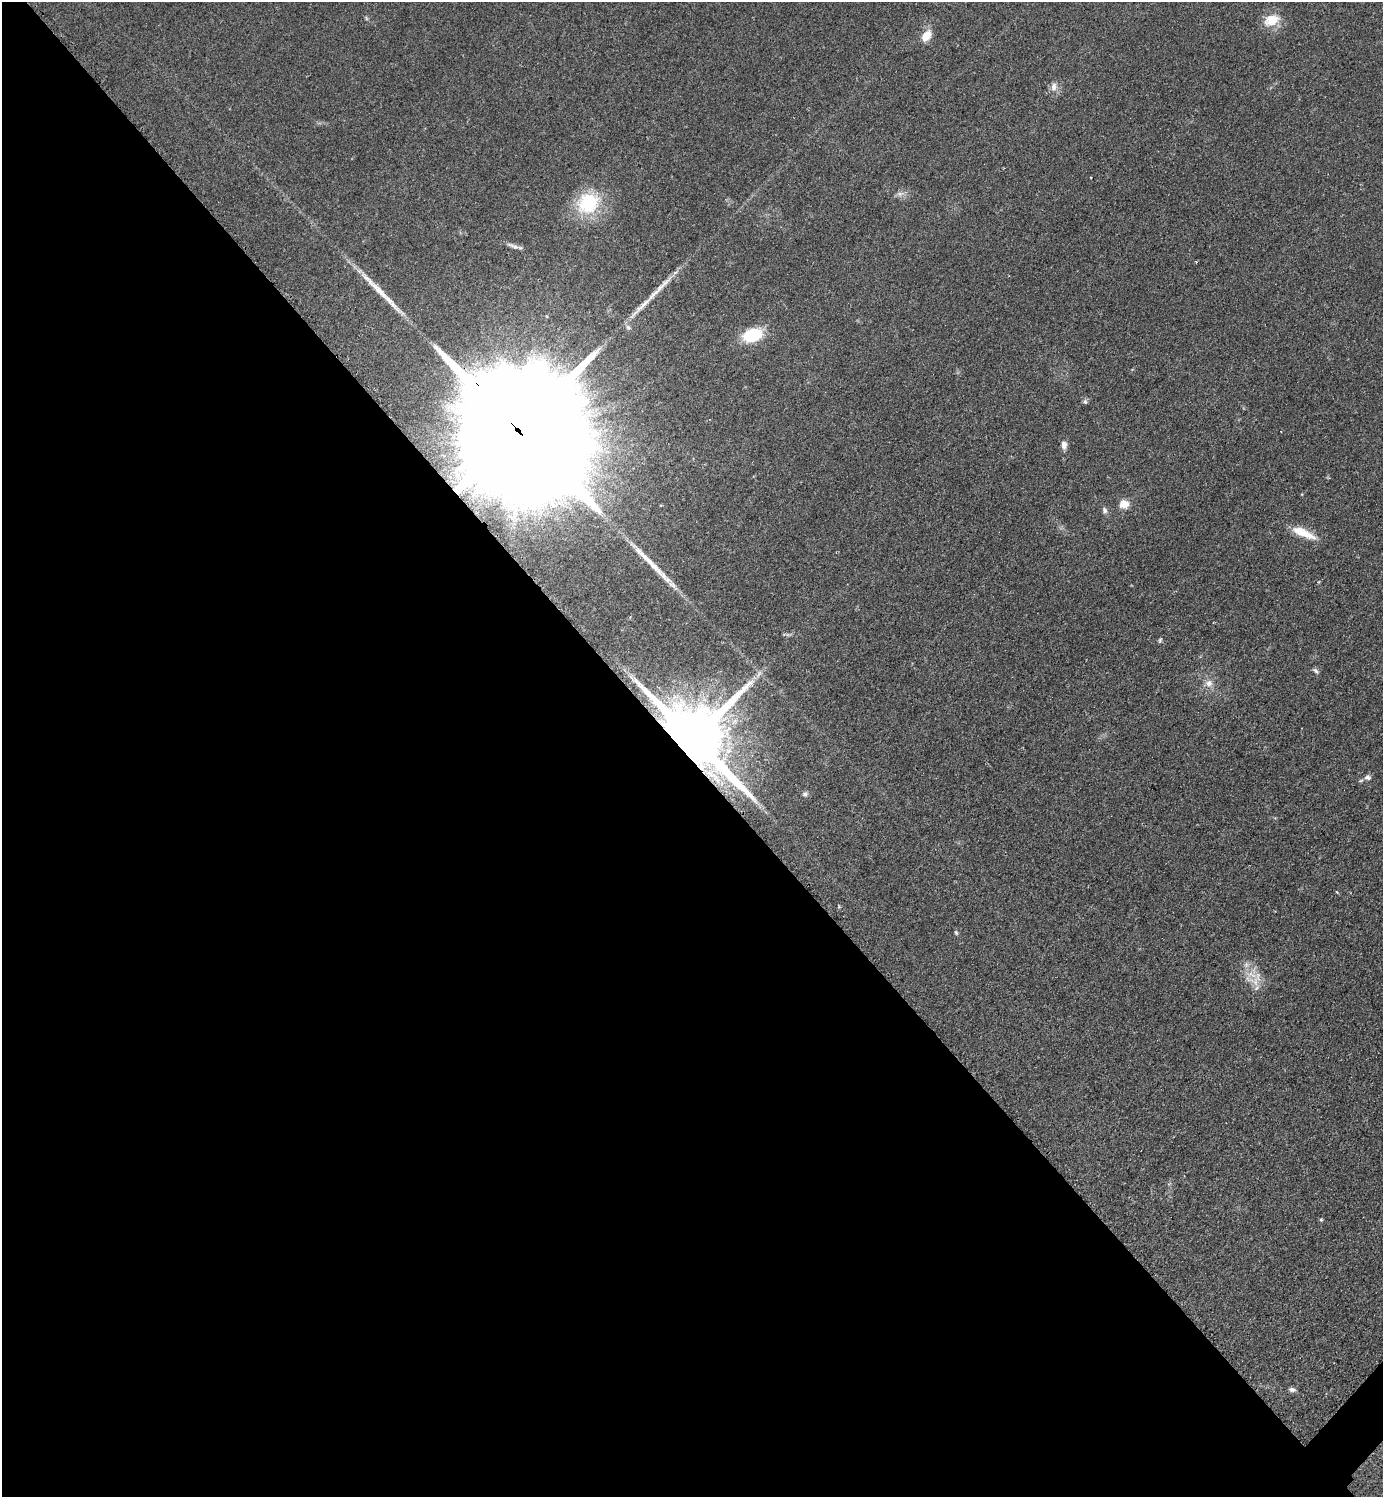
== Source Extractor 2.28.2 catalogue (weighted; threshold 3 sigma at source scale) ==
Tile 9 of 4 x 4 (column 1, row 3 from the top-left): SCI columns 314-1694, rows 1504-2998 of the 6005 x 6005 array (HDU 1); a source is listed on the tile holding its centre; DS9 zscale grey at full resolution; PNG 1385 x 1499 px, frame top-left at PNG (2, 2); no overlay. Shown black and unused: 50% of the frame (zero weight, under 2 of 3 exposures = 1% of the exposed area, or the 3 px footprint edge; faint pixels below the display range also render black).
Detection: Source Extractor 2.28.2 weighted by HDU 2 'WHT'; one run over the whole footprint, this tile lists its part. Background 0.0799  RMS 0.0075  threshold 0.0337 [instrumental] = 3 sigma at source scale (4.5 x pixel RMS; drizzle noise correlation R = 1.50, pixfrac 1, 0.05/0.05 arcsec/px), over >= 5 px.
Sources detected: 32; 3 long thin detections or spike segments (spike, bleed or trail) — not listed; the other 29 listed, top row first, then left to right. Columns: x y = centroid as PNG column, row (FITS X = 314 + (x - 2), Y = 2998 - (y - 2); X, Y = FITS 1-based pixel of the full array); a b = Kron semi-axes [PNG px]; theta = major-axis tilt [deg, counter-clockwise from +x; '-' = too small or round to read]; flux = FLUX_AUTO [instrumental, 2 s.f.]
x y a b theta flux
366 18 6 4 -72 1
1271 20 21 14 23 14
926 36 13 8 53 10
1054 87 11 8 82 4.6
1091 177 3 2 - 0.82
900 194 10 6 13 2.9
588 203 28 25 39 43
512 245 14 5 -21 3.1
1196 261 3 3 - 0.82
628 327 8 7 - 2.5
752 335 14 9 20 45
1085 401 6 6 - 1.5
516 428 74 23 -48 82000
1064 445 10 7 -85 3.8
1124 504 10 8 -3 8.7
1105 510 9 6 -62 2.3
1303 533 31 9 -24 16
1160 640 7 4 71 1.1
1316 671 8 5 -40 1.8
759 674 13 4 62 2.7
1208 683 10 9 - 4.8
693 739 19 14 -47 10000
1368 777 9 7 -13 2.7
805 794 8 6 37 2
1337 892 4 3 - 0.71
956 932 7 4 -63 1.1
1255 982 15 12 -51 10
1321 1220 5 4 - 1.2
1292 1390 9 6 -12 2.4
Overlapping masked pixels (flux is a lower limit): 2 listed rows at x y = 516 428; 693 739